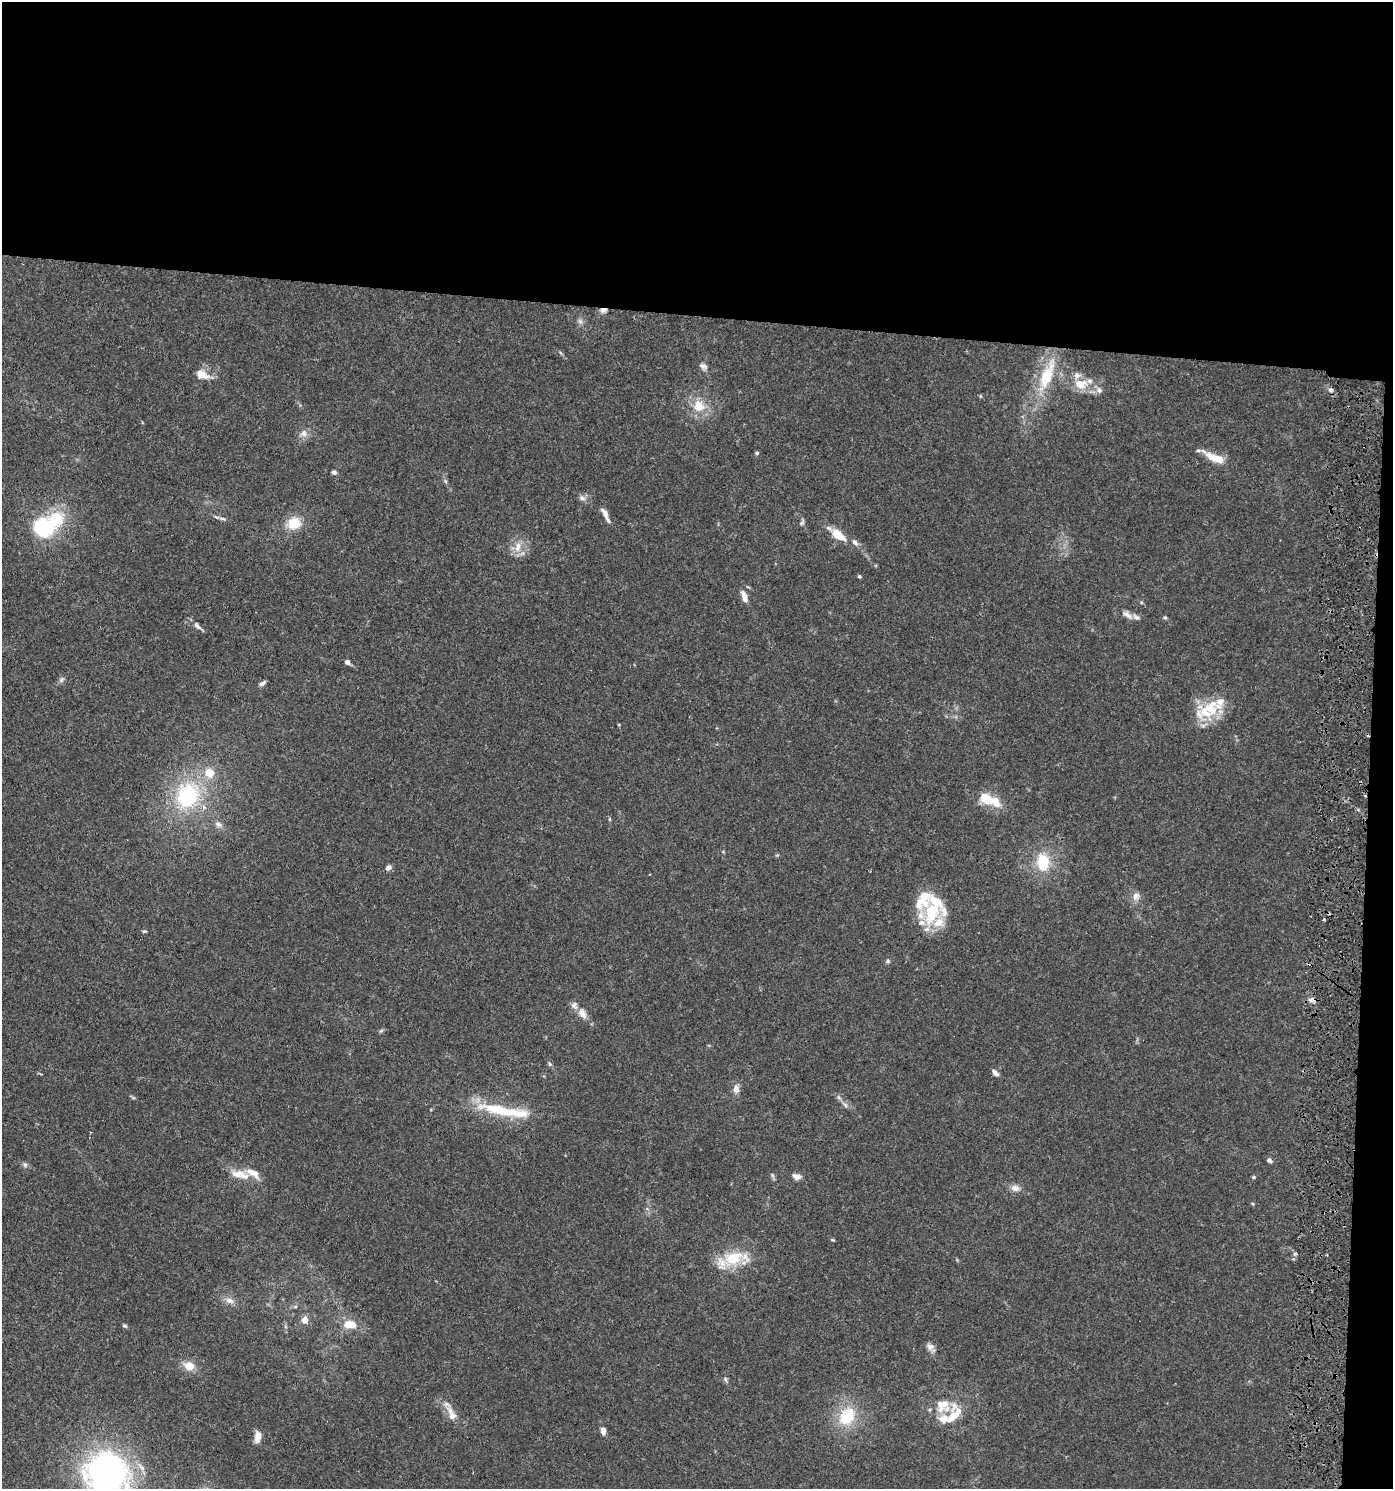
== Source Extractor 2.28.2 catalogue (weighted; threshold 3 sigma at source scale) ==
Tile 3 of 3 x 3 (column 3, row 1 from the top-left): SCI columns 3050-4440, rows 2983-4469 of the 4601 x 4480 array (HDU 1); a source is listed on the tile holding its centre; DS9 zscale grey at full resolution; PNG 1395 x 1491 px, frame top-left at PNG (2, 2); no overlay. Shown black and unused: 23% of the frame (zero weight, under 3 of 5 exposures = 3% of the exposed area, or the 3 px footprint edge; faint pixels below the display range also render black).
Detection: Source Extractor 2.28.2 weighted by HDU 2 'WHT'; one run over the whole footprint, this tile lists its part. Background 0.0249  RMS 0.0022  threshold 0.00982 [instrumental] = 3 sigma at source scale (4.5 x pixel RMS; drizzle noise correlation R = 1.50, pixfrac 1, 0.05/0.05 arcsec/px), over >= 5 px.
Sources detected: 101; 2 cosmic-ray / hot-pixel residue — not listed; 24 inside a brighter listed object's ellipse — not listed separately; the other 75 listed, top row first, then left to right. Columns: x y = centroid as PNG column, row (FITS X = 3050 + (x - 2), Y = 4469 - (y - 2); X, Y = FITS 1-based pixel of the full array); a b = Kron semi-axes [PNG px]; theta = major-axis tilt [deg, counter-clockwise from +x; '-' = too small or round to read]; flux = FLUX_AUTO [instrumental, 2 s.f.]
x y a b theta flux
603 310 8 6 13 1.1
580 321 9 6 -74 0.76
703 366 12 7 -22 0.92
203 375 19 10 -23 2.8
1047 375 45 15 68 11
1080 384 17 13 -1 4.2
1099 390 10 8 -54 0.96
1331 390 6 5 - 0.49
980 396 6 4 90 0.22
699 406 19 17 -75 4.7
304 433 11 9 24 1.4
757 453 5 4 - 0.43
1215 457 24 8 -24 4.7
334 472 6 5 - 0.54
445 481 6 5 - 0.38
582 498 9 7 -34 0.9
605 513 18 6 -62 1.5
222 519 11 4 -8 0.64
802 522 9 5 58 0.47
294 523 16 13 13 4.7
43 527 21 19 -26 15
838 534 17 7 -37 5.2
855 542 10 6 -45 0.84
518 547 17 8 76 2.3
859 576 4 4 - 0.36
744 596 13 6 -73 1.9
1127 615 17 7 -35 1.3
1165 617 5 4 - 0.3
198 626 16 6 -42 1
347 662 6 5 - 0.75
61 680 9 6 46 0.61
262 683 9 5 33 0.62
1211 709 24 15 -41 5.5
187 796 35 26 68 22
985 798 20 15 -43 4
609 819 6 3 -71 0.24
218 824 11 7 -37 1
1043 862 21 16 -87 7.4
388 867 7 6 - 0.85
1136 896 12 9 71 1.4
932 913 32 18 72 10
144 931 6 4 -7 0.32
888 961 6 5 - 0.37
1312 1000 9 6 -6 1.1
582 1013 13 8 -64 1.9
381 1031 7 4 37 0.35
550 1064 7 5 -50 0.43
995 1073 10 5 -46 0.89
736 1089 11 8 -89 1.4
133 1097 6 4 -20 0.31
845 1105 10 5 -45 0.78
500 1110 55 11 -11 13
1269 1160 6 5 - 0.66
25 1165 8 5 -53 0.53
237 1174 21 13 -5 2.9
796 1176 11 7 -19 1.1
1254 1177 5 4 - 0.34
1015 1188 12 9 -5 1.4
1253 1204 5 3 - 0.22
833 1240 6 3 -18 0.24
733 1258 28 19 9 8.7
229 1300 12 8 -13 1.4
305 1320 5 5 - 2.8
350 1324 18 11 -5 3.6
125 1326 6 4 -28 0.4
931 1347 14 8 -54 1.1
189 1366 13 10 -17 2.7
725 1379 6 6 - 0.42
942 1405 21 17 60 4.5
452 1414 25 9 -65 2.7
847 1416 21 16 55 9.3
953 1416 24 15 45 4.6
603 1431 8 5 -83 1.3
258 1437 15 7 86 1.8
106 1473 27 26 - 110
Overlapping masked pixels (flux is a lower limit): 2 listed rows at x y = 603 310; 1312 1000
Isophote crosses this tile's border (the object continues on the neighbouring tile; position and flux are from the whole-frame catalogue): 1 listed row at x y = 106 1473